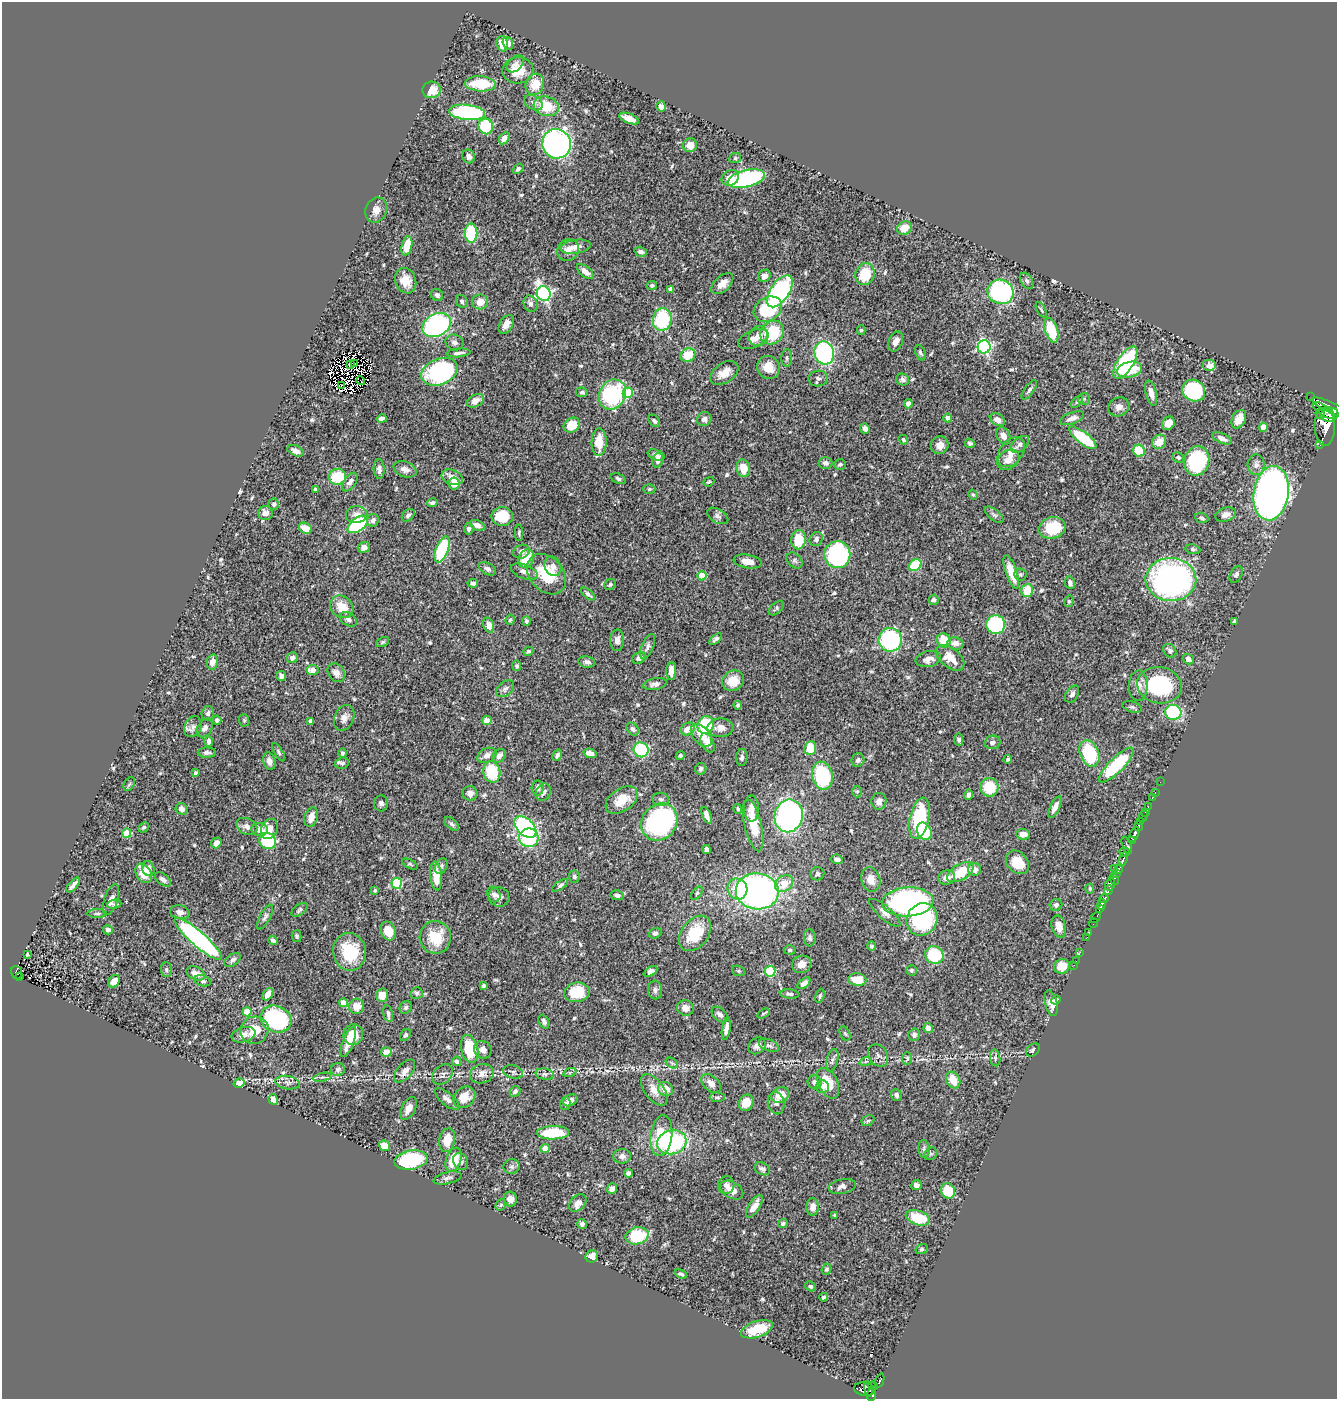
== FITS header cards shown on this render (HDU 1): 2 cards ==
NAXIS1  =                 1335
NAXIS2  =                 1397

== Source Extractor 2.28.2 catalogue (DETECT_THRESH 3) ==
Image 1335 x 1397 px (HDU 1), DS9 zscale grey, 1 PNG px = 1 image px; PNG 1339 x 1401 px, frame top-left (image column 1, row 1397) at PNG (2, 2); each listed source drawn as its Kron ellipse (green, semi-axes under 4 px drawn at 4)
Background 0.545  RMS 0.019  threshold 0.0583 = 3 sigma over >= 5 px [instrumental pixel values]
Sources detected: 602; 7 with non-positive FLUX_AUTO (blend fragments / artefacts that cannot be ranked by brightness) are neither listed nor drawn; of the other 595, the 500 brightest by FLUX_AUTO listed and drawn (95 fainter detections omitted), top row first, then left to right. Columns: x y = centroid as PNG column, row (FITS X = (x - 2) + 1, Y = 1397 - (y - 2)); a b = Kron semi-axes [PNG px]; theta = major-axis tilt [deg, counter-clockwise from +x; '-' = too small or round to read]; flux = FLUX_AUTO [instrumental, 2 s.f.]
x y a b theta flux
508 43 7 5 -71 7.2
502 44 8 5 -81 21
515 64 10 6 45 5.8
518 70 15 13 2 26
481 84 15 7 -3 46
535 84 11 9 66 24
432 90 9 8 - 17
533 103 10 6 -30 4.3
546 106 13 9 -17 37
661 106 5 4 - 6.7
467 112 18 7 -6 160
629 119 10 5 -22 11
486 126 8 7 - 59
504 138 6 5 - 7.9
556 144 15 14 - 390
690 145 7 7 - 13
469 156 7 6 - 5.7
735 158 6 5 - 2
518 169 6 4 40 2.7
730 178 9 7 32 14
746 179 19 8 13 230
376 210 13 10 69 8.7
904 228 8 6 31 17
471 233 10 6 -90 100
407 246 10 5 76 27
576 247 15 7 8 11
568 250 11 10 - 9.8
641 252 6 5 - 4.2
585 271 10 5 -37 8.2
865 274 11 9 69 40
764 276 6 6 - 6.2
406 281 13 10 -69 16
1027 281 9 6 -57 3.4
722 284 13 7 41 12
652 285 5 4 - 2
671 289 4 4 - 7.2
780 291 18 9 56 250
1000 292 13 12 - 190
544 293 8 7 - 290
437 295 6 5 - 4.7
462 301 7 5 -57 3.2
480 302 8 7 - 14
530 304 8 6 -65 5.2
768 309 15 11 31 78
1041 310 8 4 -60 2.4
662 319 11 9 82 84
506 324 10 6 59 11
437 325 15 11 28 200
861 330 5 4 - 2
1051 330 13 6 -72 51
772 333 13 11 43 54
759 336 10 9 - 8.3
753 339 16 8 24 12
454 342 9 7 -20 5.2
896 342 10 7 66 7.7
984 347 6 6 - 230
459 353 12 3 5 4.3
824 353 12 9 -74 190
920 353 8 5 -68 3.1
688 355 8 6 25 28
787 358 9 5 -89 2.7
354 363 4 2 - 3.2
1125 363 18 8 57 140
350 365 4 3 - 3.2
1210 366 7 6 - 8.1
768 367 12 11 - 18
1129 370 13 7 14 42
439 372 19 13 22 210
724 373 16 9 33 16
818 378 9 8 - 4.6
903 379 7 6 - 3.9
361 381 4 2 - 2
341 385 4 3 - 2.1
1029 390 11 4 54 3.9
1194 391 12 10 -26 87
582 392 6 4 -11 2.6
628 393 5 5 - 56
1151 393 13 5 -77 9
612 395 16 13 61 140
1311 397 3 2 - 3.3
1084 399 6 5 - 2.6
475 401 9 6 26 11
1077 402 7 4 44 2.5
908 404 5 4 - 5.3
1119 407 11 9 26 8.5
1332 408 21 5 -26 1400
1324 410 13 5 -33 760
1320 414 5 3 - 180
1329 415 9 7 12 870
948 418 4 4 - 11
1072 418 13 5 21 8.8
382 419 5 3 - 3.8
704 419 7 7 - 5.4
1239 419 10 6 64 13
997 420 8 6 -33 8.3
654 421 7 5 -51 3.1
1168 423 7 6 - 13
572 425 8 7 - 25
1263 427 4 4 - 17
1325 427 19 10 -89 1600
865 429 5 4 - 6.4
1003 436 9 6 -65 8.8
1083 438 16 6 -37 62
1222 438 11 5 -24 6.4
903 440 5 3 - 2
599 442 14 7 88 25
1159 442 7 6 - 19
970 443 5 4 - 3
1020 444 11 6 38 6.3
940 445 9 8 - 10
1320 445 2 2 - 4.4
295 451 8 5 -25 6.2
1139 451 6 5 - 41
1011 452 16 11 53 16
656 455 9 5 -22 4.6
1178 457 6 5 - 2.6
658 460 7 5 75 6.9
1008 460 12 9 37 12
1197 461 15 12 75 140
825 463 7 5 -2 5.2
840 465 6 5 - 3.1
1256 465 10 8 -89 6
743 468 9 7 -81 22
379 469 10 5 -87 6.1
405 469 12 7 -19 8.2
337 477 9 8 - 41
452 477 11 7 -21 12
618 479 8 5 -22 3.1
350 482 10 6 55 6.7
709 482 6 4 22 2.1
454 483 6 5 - 13
315 489 4 3 - 2.1
649 489 6 5 - 2.1
1271 493 27 17 81 1100
973 495 5 4 - 2.2
432 503 5 3 - 3.4
274 504 6 5 - 3.8
265 513 7 7 - 7
356 515 10 8 8 8.8
408 515 7 5 45 3.6
994 515 11 5 -39 3.9
1226 515 11 6 16 7.9
502 516 11 9 0 44
718 516 12 6 -30 4.3
1202 518 7 5 -24 2.8
373 520 6 6 - 5.1
358 524 11 6 37 130
477 525 8 5 -23 7.3
305 528 7 5 -28 18
1052 528 14 10 14 51
469 529 6 5 - 3.1
519 533 8 4 -88 2.3
816 539 7 6 - 4.3
799 540 10 7 84 32
364 547 6 5 - 8
1193 549 7 5 -9 2.3
442 550 13 6 70 92
521 552 8 6 19 5.2
837 555 13 13 - 220
526 559 9 7 62 32
795 560 9 6 -46 3.6
748 561 14 6 -9 13
915 565 7 5 39 54
553 566 10 8 -66 8.1
487 569 9 5 -29 4.6
524 572 14 7 -20 7.4
1011 572 17 5 -71 29
546 574 23 16 -48 52
1020 574 6 6 - 2.6
1236 574 9 5 60 3.9
702 576 4 4 - 35
1171 579 25 21 -1 440
473 583 5 4 - 4.9
1070 583 6 5 - 4.1
610 584 6 5 - 2.6
1027 590 6 5 - 29
588 594 8 4 -41 3
933 600 5 5 - 3.1
1069 601 6 4 78 2.1
342 607 12 10 -38 22
776 608 9 5 44 2.7
348 619 9 6 -36 4.8
510 620 5 4 - 2
526 621 5 4 - 2.4
1234 622 4 3 - 3.6
996 624 9 9 - 110
489 625 8 5 -72 8
716 639 7 4 39 3.4
617 640 11 7 89 6.7
890 640 12 11 - 190
944 640 7 6 - 28
383 642 7 4 28 2.1
955 643 8 6 -11 9.7
648 647 13 6 67 4.6
528 651 5 4 - 2.3
1170 651 7 6 - 4.3
292 658 5 5 - 5.5
639 658 7 5 32 5.4
950 658 16 9 -40 23
928 659 13 8 9 9.4
1188 659 6 5 - 6.8
212 662 7 5 78 11
587 662 8 5 -10 5.1
517 666 5 4 - 2.2
312 670 6 5 - 13
671 671 9 5 87 11
336 673 10 8 -53 8.2
281 676 5 5 - 5.4
733 681 11 10 - 21
655 684 12 6 11 5.2
1159 685 22 18 -10 110
1138 686 15 9 89 11
505 689 10 6 42 4.2
1072 694 9 6 58 5
738 705 4 4 - 2.7
1132 707 10 5 -18 3.1
1173 712 8 7 - 110
208 713 7 6 - 3.4
344 718 13 9 66 9.4
217 720 4 4 - 3.5
244 720 6 5 - 2.1
311 721 4 4 - 3.9
487 721 5 4 - 12
706 725 9 8 - 68
193 727 11 8 67 6.8
205 728 10 7 55 5.5
721 728 13 9 0 10
633 729 7 5 -51 3.6
688 729 7 6 - 14
701 735 13 8 -49 20
959 740 6 4 -83 3.2
209 741 5 4 - 4.5
992 742 8 7 - 5.1
708 743 10 6 -63 11
810 748 7 6 - 29
641 750 7 7 - 96
279 752 10 4 -59 2.8
207 753 9 5 -1 4.2
343 753 5 4 - 2.7
590 753 6 4 -16 9.2
1089 753 14 9 -68 100
487 755 10 7 24 6.9
557 755 6 4 60 3.4
499 756 7 6 - 7.1
680 756 5 4 - 2.3
742 758 8 6 84 3.9
1008 759 4 3 - 2.5
858 760 6 6 - 3.9
269 761 9 6 -76 8.3
342 763 7 5 18 2.7
1116 765 23 7 45 97
701 769 6 5 - 4.1
492 772 11 8 -78 55
195 773 3 3 - 2.7
822 776 14 10 -77 120
1160 782 2 2 - 2.5
129 784 7 5 58 2
989 787 9 9 - 40
538 788 7 6 - 5.6
857 791 6 5 - 1.9
543 792 9 7 58 5.5
1155 792 3 2 - 5.1
470 793 7 7 - 7.5
969 795 5 4 - 3.9
1152 798 2 2 - 7.1
661 799 8 6 -6 4.1
622 800 18 11 35 23
879 801 8 7 - 6.7
381 803 8 7 - 4.1
1055 807 12 5 63 8.9
1148 807 2 2 - 4.4
182 809 6 5 - 6
738 809 5 3 - 2.4
751 809 13 7 -89 9.3
1145 812 3 3 - 17
707 815 9 4 -68 7.3
789 816 16 14 79 350
1143 816 6 3 67 28
311 817 10 6 72 12
919 818 21 9 78 93
659 822 19 17 52 270
1140 822 4 3 - 120
452 824 8 5 -45 3.3
247 826 11 8 -27 7.8
753 826 26 8 -77 29
1138 826 5 4 - 300
144 827 6 4 42 2.8
525 827 13 8 -44 200
260 829 8 6 -5 13
269 829 10 8 64 10
924 831 9 7 -66 66
127 833 4 4 - 41
1023 834 7 5 -4 13
1134 834 8 4 64 310
529 838 10 9 - 75
268 841 9 8 - 76
1132 841 4 2 - 61
216 843 6 5 - 8.1
1127 845 9 4 -69 93
706 850 4 3 - 4.1
1125 852 5 4 - 130
837 859 6 5 - 4.8
1123 859 7 3 69 240
1017 862 13 10 -46 31
410 864 9 4 -25 2.1
441 866 8 6 64 3.8
148 868 8 6 -70 10
1114 868 3 2 - 28
1119 868 5 4 - 160
975 869 6 6 - 8.6
961 872 15 7 30 39
144 873 10 7 -58 27
1116 873 4 3 - 72
817 874 7 6 - 3
436 876 14 6 -85 22
574 876 6 5 - 3.7
947 878 8 7 - 9.1
163 879 9 5 -39 5.2
871 879 12 9 -74 14
1114 879 6 4 -67 93
397 883 5 5 - 110
784 883 10 7 37 22
1110 884 6 5 - 500
73 885 9 3 50 5.1
560 885 9 4 34 2.9
737 889 11 10 - 30
1090 889 5 4 - 2.3
375 890 4 3 - 2.1
1108 890 5 3 - 150
757 891 21 18 -7 460
697 893 8 4 54 2.1
494 894 8 6 -70 4.5
617 895 6 5 - 5
499 897 10 9 - 7.2
1104 898 5 4 - 320
111 900 16 6 72 7
908 902 25 14 3 350
114 904 7 4 8 2.5
1056 905 6 6 - 3.9
1101 905 5 3 - 230
1100 909 4 3 - 200
299 910 9 5 38 2.9
180 912 10 7 -13 6.3
97 913 10 3 0 2.7
885 913 20 6 -41 8
265 917 14 5 60 4.1
1095 917 6 3 44 23
922 919 17 15 62 160
1093 923 5 2 - 15
1059 926 11 7 -76 11
108 930 5 4 - 5.1
388 931 10 7 -67 21
655 933 6 5 - 3.9
695 933 20 13 51 46
1089 933 2 2 - 7
297 936 6 5 - 2.6
435 937 16 15 - 40
1087 937 2 2 - 4.8
810 938 8 6 -88 3.5
198 939 30 7 -41 330
273 940 5 4 - 3.4
871 946 4 4 - 3.1
790 950 6 4 -2 2.3
350 952 19 16 -79 46
1080 952 3 2 - 3.8
27 955 4 3 - 2.6
934 955 9 8 - 60
233 960 9 5 36 4.1
1076 961 2 2 - 2.2
802 964 10 8 19 12
1074 965 2 2 - 5.7
1062 966 8 7 - 19
166 970 7 5 -88 2.8
911 970 5 5 - 2.3
650 971 7 4 29 5.3
738 971 6 5 - 2
770 971 5 5 - 97
16 973 7 5 -75 5.7
196 973 10 6 -24 11
20 976 4 2 - 14
857 980 9 6 -5 25
114 981 7 5 51 9.6
203 981 8 5 -19 3.7
804 983 7 4 39 6.4
483 986 4 3 - 3.8
655 990 9 7 -88 4.6
577 992 13 9 10 52
417 993 6 6 - 2.8
268 994 7 4 55 13
789 994 9 4 -6 3.1
382 995 6 6 - 14
820 996 7 4 72 2
1056 1000 5 4 - 2.7
343 1003 4 4 - 22
1051 1003 13 6 -77 9.3
357 1006 8 7 - 16
406 1007 6 5 - 3
685 1008 8 7 - 8.9
247 1012 4 4 - 35
763 1013 7 3 32 2
388 1014 8 4 -77 3.5
720 1015 9 6 -43 5.5
276 1019 16 13 -22 170
544 1021 7 5 -64 3.3
928 1028 5 4 - 7.9
726 1029 11 4 81 7.2
254 1030 14 13 - 26
845 1034 7 5 -62 2.2
243 1035 12 7 16 9
353 1035 10 10 - 22
405 1035 6 5 - 2.6
914 1035 6 5 - 4.6
348 1042 16 5 69 16
769 1045 10 5 -22 4.5
757 1046 9 7 36 5.6
469 1049 14 8 -76 53
483 1050 9 8 - 7.7
1033 1050 8 5 39 3.9
386 1052 5 4 - 21
878 1056 12 9 -57 6.4
907 1058 6 5 - 2.4
995 1058 8 5 -83 3.4
832 1060 11 5 74 4.7
457 1061 5 4 - 3.3
866 1061 6 4 18 2.5
672 1063 7 4 -34 2.4
338 1069 7 6 - 3
405 1071 13 7 50 9.7
513 1072 10 6 -14 3.9
570 1072 6 4 18 2.2
443 1074 12 8 44 5.2
482 1074 12 9 16 10
545 1074 9 5 -8 3.8
322 1077 9 3 13 3
953 1080 9 6 -59 20
815 1082 7 6 - 5.9
239 1083 5 4 - 12
288 1083 12 6 -8 5.2
711 1083 11 7 -43 8.8
828 1083 16 9 -64 29
822 1087 6 6 - 8.8
666 1089 8 6 -25 16
654 1090 18 9 -54 14
515 1091 6 4 45 3.5
780 1095 9 7 29 19
896 1095 6 5 - 4.1
464 1097 12 9 43 18
717 1097 7 4 -2 2.5
447 1099 15 6 -40 6.5
273 1100 5 4 - 5.7
570 1100 7 5 29 7.4
746 1103 8 7 - 18
776 1103 11 8 -76 5.1
565 1104 6 5 - 3.5
409 1108 12 6 61 9.5
868 1121 7 5 29 2.3
553 1133 16 6 1 60
661 1135 20 11 83 53
447 1140 12 7 77 20
672 1142 15 12 16 130
384 1146 5 5 - 17
545 1149 5 4 - 11
924 1149 9 5 -83 4.2
931 1154 7 6 - 2.6
622 1156 9 7 0 6.3
411 1160 17 9 9 120
453 1160 12 7 72 37
461 1161 9 7 -60 4.8
512 1167 8 7 - 3.9
762 1169 8 6 -27 4.4
628 1173 4 4 - 4.7
447 1178 14 6 13 4.8
726 1185 9 8 - 5.2
916 1185 5 5 - 8.1
842 1187 14 7 11 6.6
612 1189 5 5 - 6.8
732 1190 12 8 -30 14
948 1191 7 7 - 42
510 1199 7 6 - 7.4
578 1203 10 7 46 8.6
501 1205 6 5 - 2
754 1206 13 5 58 15
813 1207 9 6 89 9.1
835 1215 4 3 - 2
918 1218 12 7 -18 46
783 1223 5 4 - 3.1
582 1224 5 5 - 4.2
637 1236 11 8 14 67
922 1249 6 5 - 2.3
592 1256 6 6 - 10
826 1269 5 4 - 2.6
681 1274 6 3 -25 2.8
810 1286 6 4 -32 2.5
824 1297 4 3 - 2.6
757 1329 16 8 18 33
880 1381 7 3 69 86
873 1386 5 3 - 8.2
864 1389 10 6 -11 210
868 1389 8 3 -82 180
871 1395 6 4 88 230
At the frame edge (FLAGS 8, measured only in part): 1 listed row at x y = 1332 408
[95 fainter detections neither listed nor drawn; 7 non-positive-flux detections neither listed nor drawn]